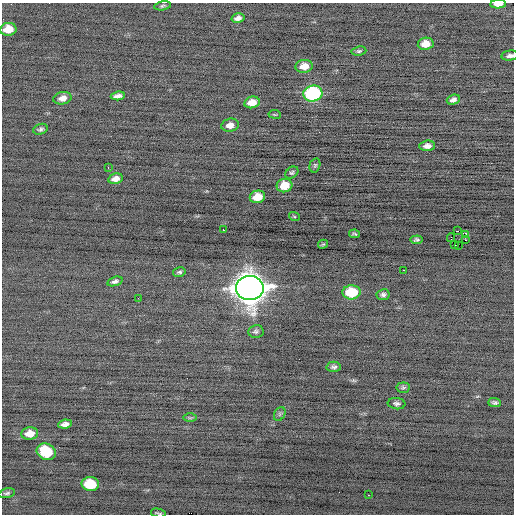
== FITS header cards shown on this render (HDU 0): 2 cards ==
NAXIS1  =                  512 / Axis length
NAXIS2  =                  512 / Axis length

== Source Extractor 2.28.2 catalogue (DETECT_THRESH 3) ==
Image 512 x 512 px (HDU 0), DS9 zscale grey, 1 PNG px = 1 image px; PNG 516 x 516 px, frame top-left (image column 1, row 512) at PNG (2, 3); each listed source drawn as its Kron ellipse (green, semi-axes under 4 px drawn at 4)
Background -0.149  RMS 0.69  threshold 2.06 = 3 sigma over >= 5 px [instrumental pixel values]
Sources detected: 55; all 55 listed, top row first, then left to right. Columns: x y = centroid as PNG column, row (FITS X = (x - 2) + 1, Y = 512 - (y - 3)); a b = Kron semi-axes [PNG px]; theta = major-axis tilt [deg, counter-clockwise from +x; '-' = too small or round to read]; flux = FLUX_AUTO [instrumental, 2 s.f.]
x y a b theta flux
498 4 8 4 2 370
163 6 8 4 10 85
238 18 6 4 15 200
8 29 8 6 9 730
426 44 8 6 10 610
359 51 7 4 8 84
510 56 8 5 7 150
304 66 8 6 6 490
313 94 9 8 - 5500
118 96 7 4 7 190
62 98 9 6 13 320
453 100 6 5 - 180
252 102 8 5 13 550
275 114 6 3 -8 43
230 125 9 6 14 300
40 129 7 5 19 110
427 146 7 5 6 230
315 165 7 5 74 75
108 167 3 2 - 56
292 173 7 5 34 86
115 179 7 5 13 280
284 185 8 6 15 880
257 197 8 6 13 830
294 216 5 3 - 50
224 230 3 2 - 69
457 231 3 2 - 810
355 234 5 3 - 58
465 235 3 2 - 300
451 238 4 2 - 3100
416 240 6 4 6 89
465 240 2 2 - 270
323 244 5 3 - 58
455 244 2 2 - 74
458 245 2 2 - 38
404 270 2 2 - 150
179 272 6 4 12 90
115 281 8 4 19 140
250 288 14 12 -1 84000
351 292 9 7 3 1800
383 295 6 5 - 130
138 298 2 2 - 25
256 331 8 6 9 110
334 367 7 5 -1 120
403 388 7 5 7 89
495 403 6 4 -1 110
397 404 9 5 -6 130
280 414 7 5 61 88
190 418 7 4 0 67
65 424 7 4 8 220
30 433 8 6 7 560
46 452 10 8 -27 2000
90 484 9 7 -2 1800
7 493 8 4 13 100
368 495 2 2 - 170
158 513 7 2 -13 58
At the frame edge (FLAGS 8, measured only in part): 3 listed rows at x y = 498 4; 510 56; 158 513